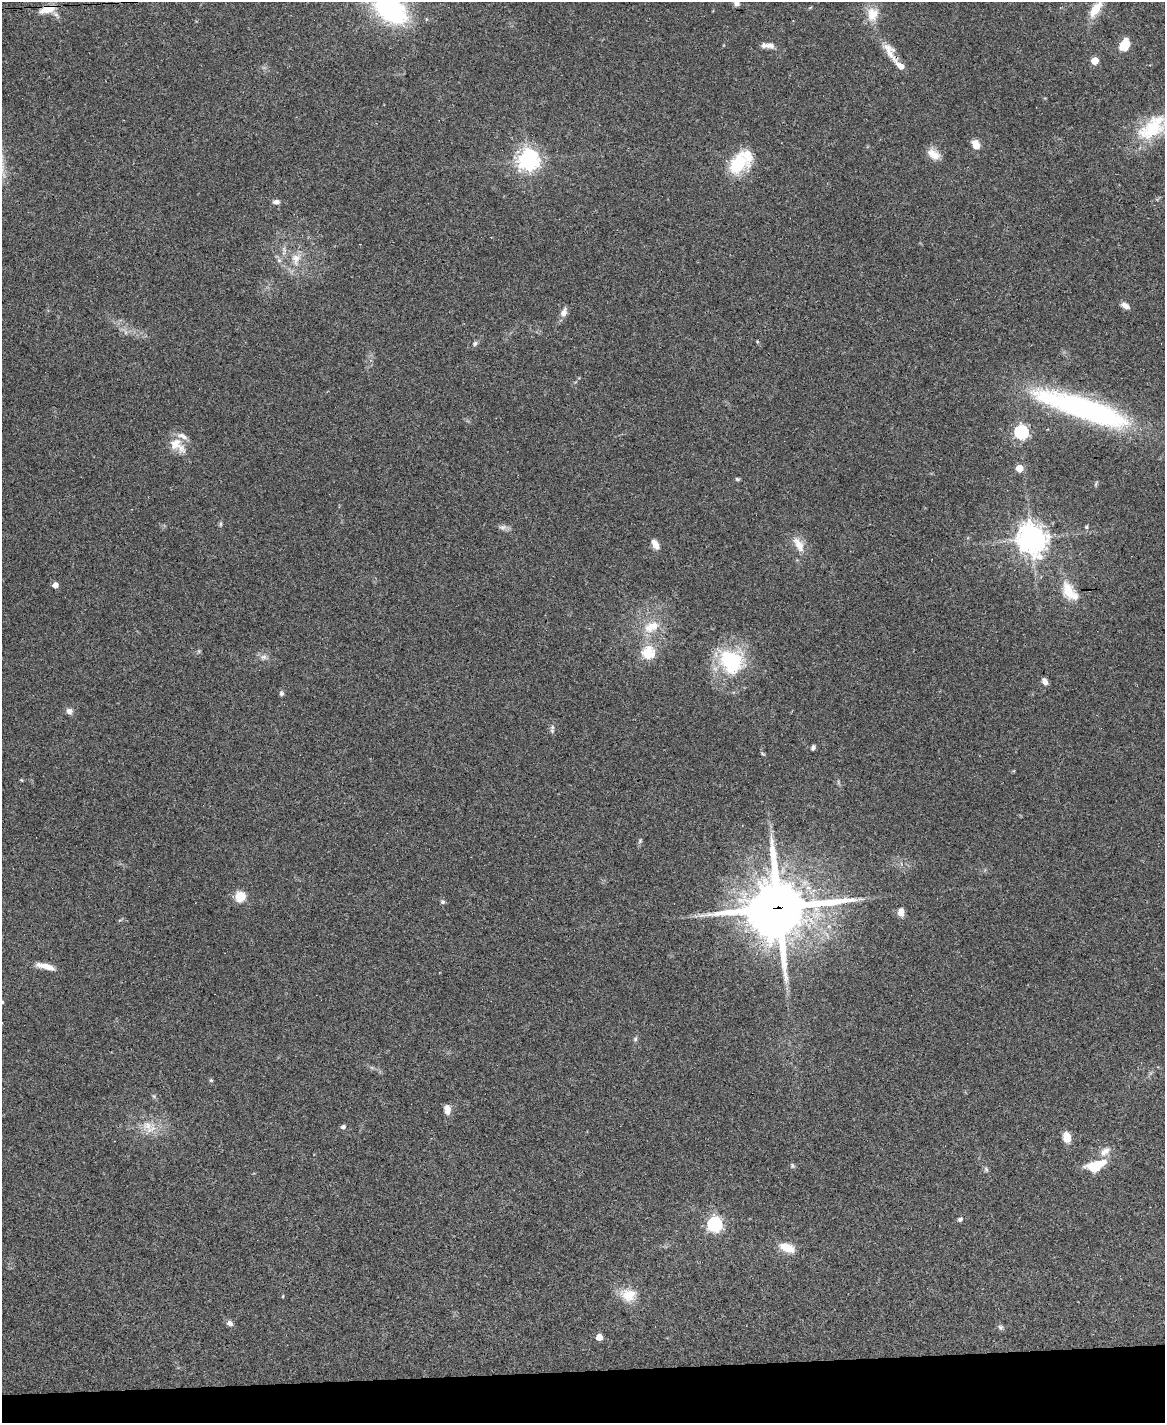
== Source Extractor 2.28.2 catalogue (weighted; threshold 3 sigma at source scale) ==
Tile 10 of 4 x 3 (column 2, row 3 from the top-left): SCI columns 1165-2327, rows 240-1660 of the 4656 x 4633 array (HDU 1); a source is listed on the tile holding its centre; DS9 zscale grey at full resolution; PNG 1167 x 1425 px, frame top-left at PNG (2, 2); no overlay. Shown black and unused: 4% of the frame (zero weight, under 3 of 4 exposures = <1% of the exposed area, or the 3 px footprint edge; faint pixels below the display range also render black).
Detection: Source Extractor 2.28.2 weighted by HDU 2 'WHT'; one run over the whole footprint, this tile lists its part. Background 0.0738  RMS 0.005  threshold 0.0223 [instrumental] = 3 sigma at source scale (4.5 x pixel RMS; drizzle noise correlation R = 1.50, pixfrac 1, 0.05/0.05 arcsec/px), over >= 5 px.
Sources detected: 77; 1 inside a brighter object's white glare — not listed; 6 inside a brighter listed object's ellipse — not listed separately; the other 70 listed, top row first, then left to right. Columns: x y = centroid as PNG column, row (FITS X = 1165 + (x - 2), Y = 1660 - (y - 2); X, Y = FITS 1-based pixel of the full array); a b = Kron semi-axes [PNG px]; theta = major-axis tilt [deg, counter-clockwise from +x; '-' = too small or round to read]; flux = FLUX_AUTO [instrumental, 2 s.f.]
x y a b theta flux
737 3 7 6 - 2
1096 8 25 9 59 10
47 9 17 9 21 8
391 11 35 21 -32 79
872 14 19 15 82 8
770 45 13 7 -7 3
1124 45 13 9 67 9.1
890 51 29 12 -60 7.5
1095 61 5 5 - 14
1153 128 46 24 35 28
976 144 11 8 -62 4.6
934 154 17 11 -37 5.6
528 160 7 7 - 370
738 163 26 20 41 22
276 202 10 6 7 1.7
296 259 17 12 75 7.3
279 260 6 6 - 1.2
1125 306 11 6 -30 2.8
564 312 12 7 69 2.9
475 343 7 5 43 1.1
1082 409 102 20 -19 130
1021 432 6 6 - 110
175 444 18 16 39 7.4
1019 468 5 5 - 11
737 479 6 5 - 0.7
221 524 6 4 89 0.76
503 527 11 7 -2 1.9
1086 527 5 5 - 0.78
1031 538 10 9 - 570
655 544 13 7 -62 3.5
799 544 24 11 -60 6.5
55 585 4 4 - 4.3
1068 591 21 12 -70 12
651 627 24 14 24 12
648 653 6 6 - 48
263 657 10 6 1 2.1
731 661 38 32 -45 36
1045 681 7 5 -63 2.5
281 693 6 5 - 1.1
69 711 8 7 - 2.2
552 727 8 6 65 1.3
813 748 7 5 68 0.99
763 754 7 3 -19 0.57
640 841 7 5 70 0.88
240 897 10 10 - 9.1
860 899 8 4 -8 1.1
442 902 6 5 - 1.1
778 908 22 20 14 2900
901 912 10 7 87 3.5
46 966 24 6 -14 5.4
2 1002 5 4 - 0.68
635 1039 6 6 - 0.91
211 1080 6 5 - 0.7
154 1096 6 5 - 0.78
447 1109 12 7 89 3.9
148 1125 19 12 -8 7.9
343 1127 5 5 - 1.5
1067 1137 9 7 -74 7.9
1105 1152 17 9 38 4.2
1099 1164 18 10 14 8.9
792 1166 7 5 -71 0.82
986 1169 9 5 -63 1.1
960 1219 7 5 28 1.1
714 1224 6 6 - 120
787 1248 20 10 -20 8.5
628 1295 21 17 -2 9.5
283 1296 5 3 - 0.36
230 1323 8 7 - 2.1
1000 1327 7 6 - 1.3
599 1337 5 5 - 8
Overlapping masked pixels (flux is a lower limit): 3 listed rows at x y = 47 9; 890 51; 778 908
Isophote crosses this tile's border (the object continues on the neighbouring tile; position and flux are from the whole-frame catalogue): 5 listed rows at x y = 737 3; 1096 8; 391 11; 1153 128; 2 1002